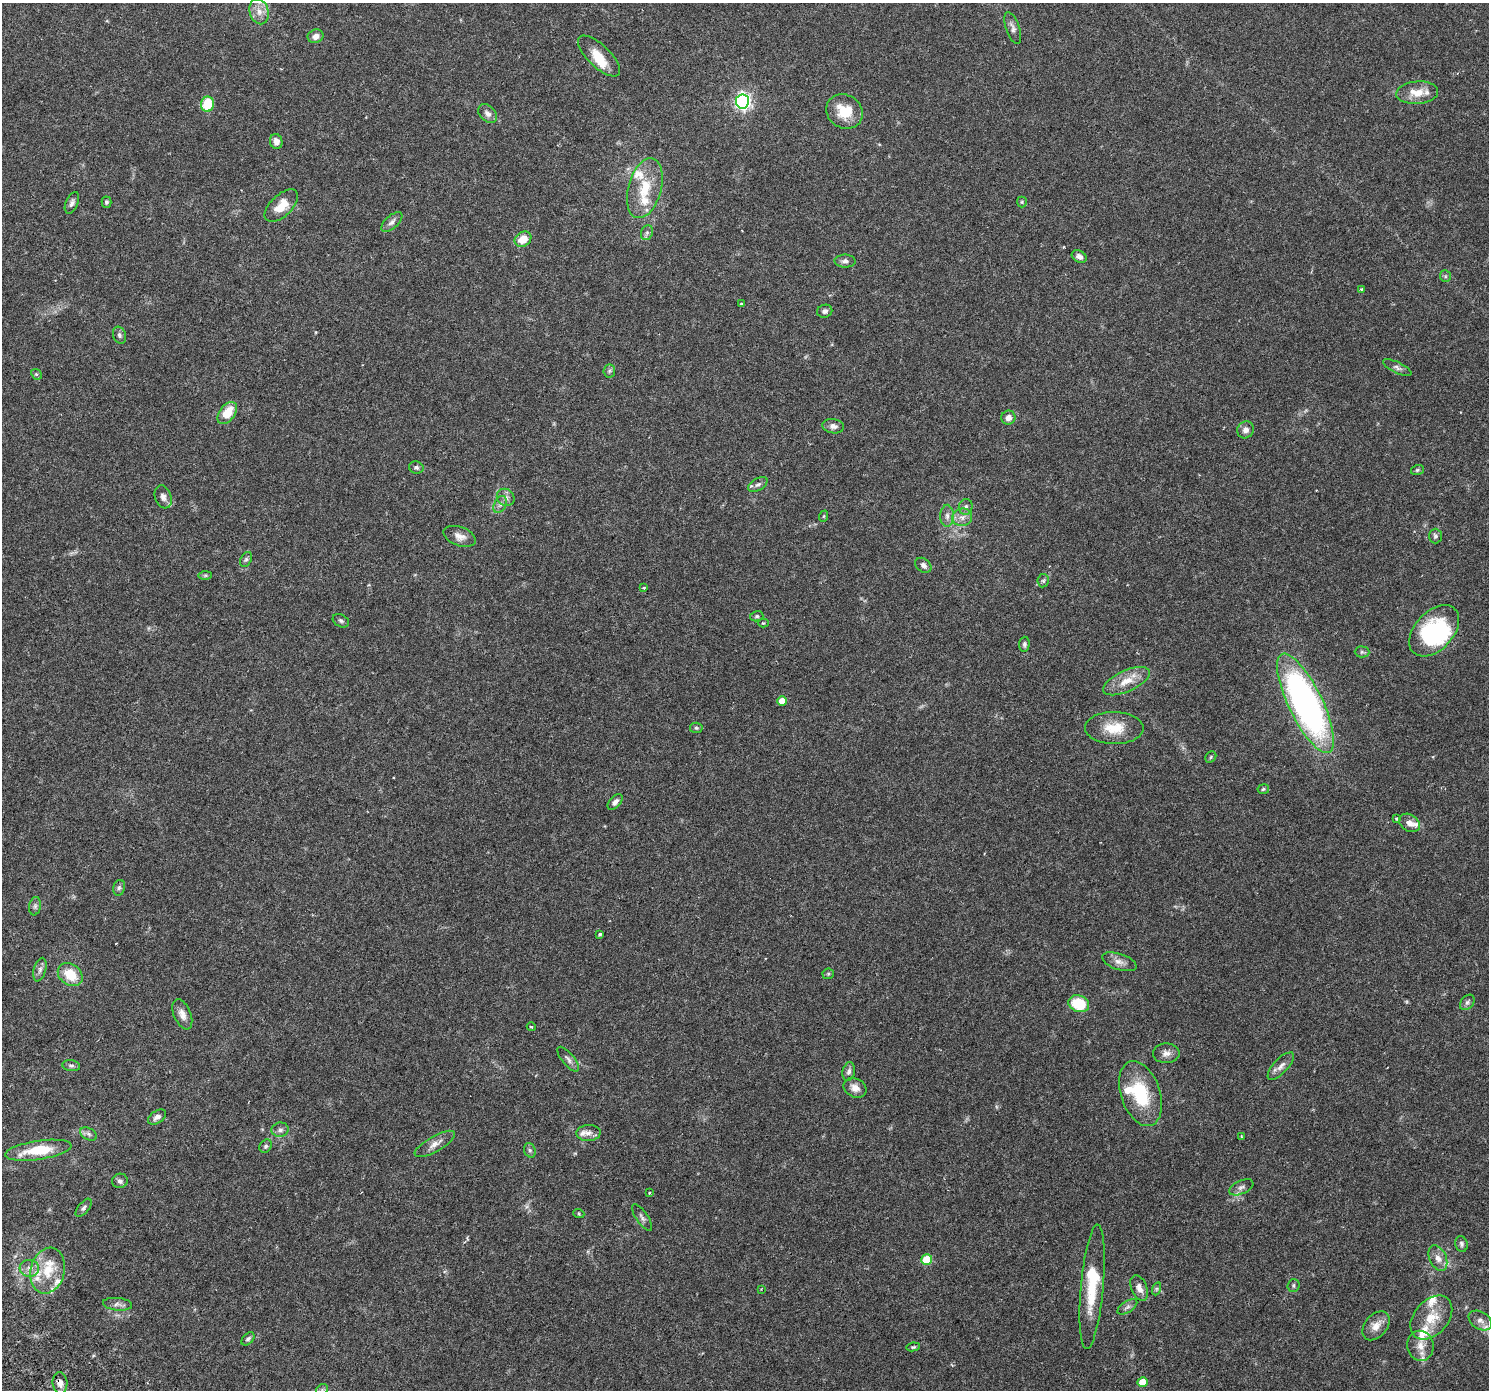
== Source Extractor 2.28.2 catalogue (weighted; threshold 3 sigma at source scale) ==
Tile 7 of 4 x 4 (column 3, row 2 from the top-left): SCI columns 3028-4514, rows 3028-4415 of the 6063 x 6119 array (HDU 1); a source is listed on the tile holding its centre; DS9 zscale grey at full resolution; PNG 1491 x 1392 px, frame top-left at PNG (2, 3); each listed source drawn as its Kron ellipse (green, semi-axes under 4 px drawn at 4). Shown black and unused: <1% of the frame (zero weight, under 3 of 6 exposures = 4% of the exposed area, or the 3 px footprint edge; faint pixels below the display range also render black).
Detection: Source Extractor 2.28.2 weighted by HDU 2 'WHT'; one run over the whole footprint, this tile lists its part. Background 0.0539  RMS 0.0027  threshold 0.0108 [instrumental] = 3 sigma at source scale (4.09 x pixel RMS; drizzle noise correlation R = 1.36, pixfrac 0.8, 0.0396/0.0396 arcsec/px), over >= 5 px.
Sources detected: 136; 2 inside a brighter object's white glare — neither listed nor drawn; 15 inside a brighter listed object's ellipse — not listed separately; the other 119 listed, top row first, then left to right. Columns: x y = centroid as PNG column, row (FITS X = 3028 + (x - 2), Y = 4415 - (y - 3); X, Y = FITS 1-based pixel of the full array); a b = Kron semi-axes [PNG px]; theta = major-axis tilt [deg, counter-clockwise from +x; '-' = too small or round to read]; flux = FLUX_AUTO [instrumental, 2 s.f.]
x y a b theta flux
259 11 13 9 -75 2
1013 28 17 7 -72 1
315 36 8 6 19 1.2
599 56 27 11 -44 4.2
1417 93 21 11 5 3.6
742 101 7 6 - 64
207 104 8 6 79 6.7
844 112 19 16 -33 6
488 114 11 7 -44 1.1
276 142 7 6 - 1.4
645 188 31 16 74 7.2
107 202 5 5 - 0.43
1022 202 5 5 - 0.29
72 203 11 6 67 0.81
281 206 20 10 44 3.8
392 222 13 6 42 0.94
647 233 8 6 69 0.53
523 239 9 7 32 3.6
1079 257 8 6 -30 0.99
845 261 10 6 -1 0.78
1445 276 6 5 - 0.39
1361 289 4 3 - 0.22
741 304 3 3 - 0.31
825 311 8 6 18 0.69
119 335 9 6 -70 0.65
1397 368 15 5 -26 0.81
609 371 6 6 - 0.48
36 374 6 4 -43 0.31
227 413 12 7 53 4.8
1008 418 7 7 - 1.3
833 426 11 7 -8 1.2
1245 430 9 8 - 1.2
416 467 7 6 - 0.59
1417 470 6 5 - 0.38
758 484 11 6 31 0.78
163 497 12 8 -71 1.1
506 497 9 8 - 0.98
500 504 9 6 63 0.79
966 507 8 6 72 0.67
824 516 6 3 71 0.27
947 516 11 6 -90 1.1
962 517 10 9 - 1.4
459 536 17 9 -20 1.7
1435 536 7 6 - 0.6
246 559 8 5 63 0.49
923 565 9 6 -37 0.88
205 575 7 4 1 0.35
1043 581 6 5 - 0.45
643 588 4 4 - 0.22
757 616 6 5 - 0.41
341 621 9 6 -28 0.5
763 623 5 4 - 0.32
1434 631 30 19 47 21
1024 644 7 5 85 0.55
1362 652 7 5 -1 0.44
1126 681 25 10 24 4
782 701 5 5 - 3
1305 703 54 17 -64 94
696 728 6 5 - 0.38
1114 728 29 16 -1 5.6
1211 757 6 5 - 0.33
1263 789 6 5 - 0.36
615 802 9 5 48 0.87
1396 819 3 3 - 0.3
1409 823 11 8 -35 1.5
119 888 8 6 73 0.52
35 906 9 6 80 0.64
600 934 4 3 - 0.37
1119 962 18 8 -18 1.6
40 970 12 6 75 0.89
828 974 6 5 - 0.31
70 975 13 10 -37 5.4
1467 1002 9 6 49 0.59
1079 1004 10 8 -19 8.5
182 1014 16 8 -68 1.6
531 1027 4 3 - 0.3
1166 1053 13 10 1 1.4
568 1059 15 6 -50 0.94
71 1066 9 5 -9 0.56
1281 1066 18 7 46 1.4
849 1072 9 6 78 0.83
855 1088 12 9 -26 1.7
1141 1094 34 19 -71 12
157 1117 10 6 33 1
280 1130 8 7 - 0.83
588 1133 12 8 3 1.2
89 1134 9 6 -28 0.69
1241 1136 3 2 - 0.16
435 1144 23 7 29 1.8
266 1146 7 5 49 0.51
38 1150 33 9 8 7.9
530 1150 7 5 -69 0.5
120 1181 8 7 - 0.75
1241 1187 13 6 24 1
649 1193 4 3 - 0.27
84 1208 11 5 50 0.67
579 1214 5 3 - 0.25
642 1217 15 6 -55 0.81
1461 1244 8 6 -76 0.59
1438 1258 13 8 -66 1.6
927 1260 5 5 - 8.7
29 1268 10 8 -5 1.3
48 1271 23 17 76 6.4
1293 1285 6 6 - 0.43
1092 1287 62 11 85 9.5
1139 1288 13 7 -67 1.5
761 1289 3 3 - 0.15
1156 1289 7 4 71 0.37
118 1304 15 6 -6 1
1127 1307 11 5 33 0.76
1431 1318 25 17 48 5.7
1480 1320 13 8 -32 1.4
1376 1326 16 11 49 2.3
248 1339 8 5 47 0.52
1420 1346 15 13 -80 2.6
913 1347 7 4 10 0.36
1143 1382 5 5 - 3.9
60 1383 10 7 -85 1.5
322 1390 7 5 48 0.53
Overlapping masked pixels (flux is a lower limit): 1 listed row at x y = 60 1383
Isophote crosses this tile's border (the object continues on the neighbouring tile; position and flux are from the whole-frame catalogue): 1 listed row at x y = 322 1390